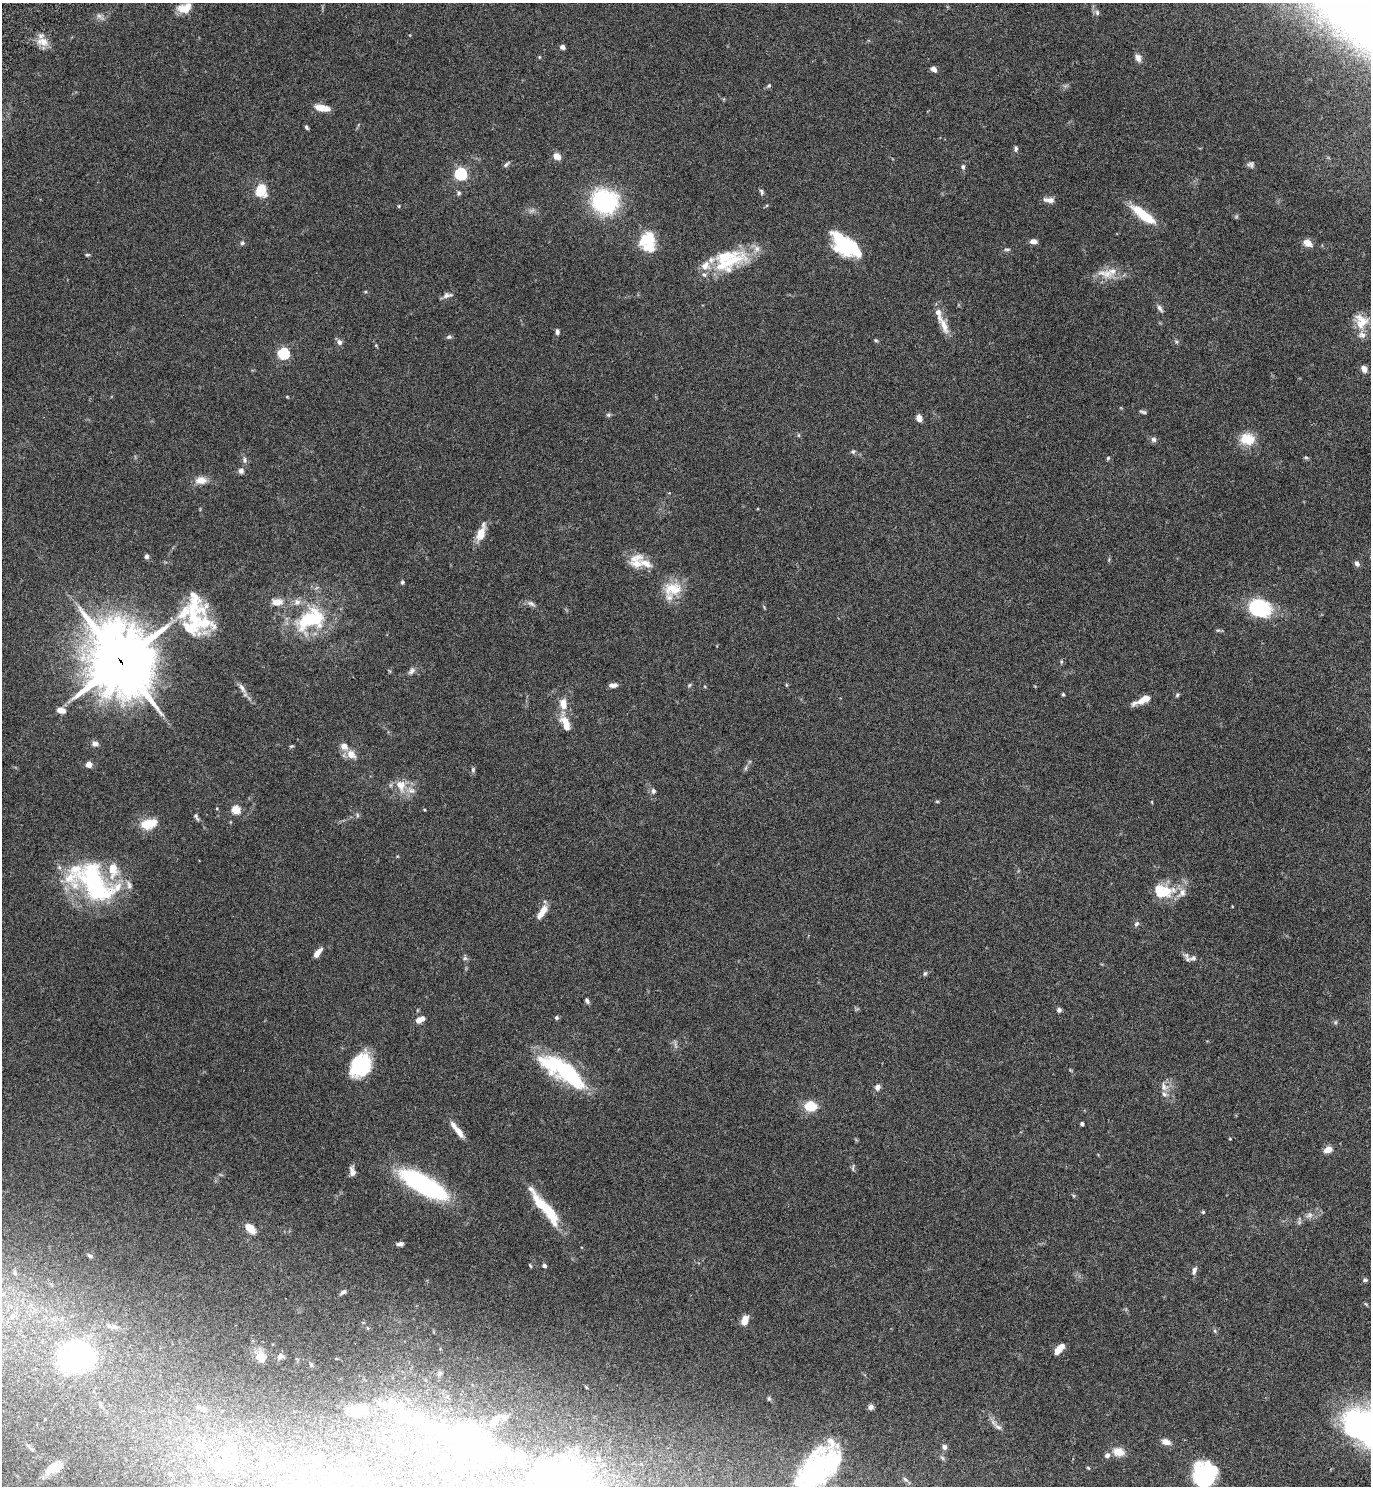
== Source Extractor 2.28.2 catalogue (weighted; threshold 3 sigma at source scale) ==
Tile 6 of 4 x 4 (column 2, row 2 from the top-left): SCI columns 1568-2936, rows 3019-4502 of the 6011 x 6034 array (HDU 1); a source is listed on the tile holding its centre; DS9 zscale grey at full resolution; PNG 1373 x 1488 px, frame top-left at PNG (2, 3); no overlay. Shown black and unused: <1% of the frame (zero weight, under 4 of 7 exposures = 3% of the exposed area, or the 3 px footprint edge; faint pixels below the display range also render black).
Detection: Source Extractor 2.28.2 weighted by HDU 2 'WHT'; one run over the whole footprint, this tile lists its part. Background 0.0574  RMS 0.0042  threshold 0.0173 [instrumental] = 3 sigma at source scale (4.09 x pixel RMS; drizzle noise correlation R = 1.36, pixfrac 0.8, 0.05/0.05 arcsec/px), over >= 5 px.
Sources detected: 216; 1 too faint to see at this stretch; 15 inside a brighter object's white glare — not listed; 27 inside a brighter listed object's ellipse — not listed separately; the other 173 listed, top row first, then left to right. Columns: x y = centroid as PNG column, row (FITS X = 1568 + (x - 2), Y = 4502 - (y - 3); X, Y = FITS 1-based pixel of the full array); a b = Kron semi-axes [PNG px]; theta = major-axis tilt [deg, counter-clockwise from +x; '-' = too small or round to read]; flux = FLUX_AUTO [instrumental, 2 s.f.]
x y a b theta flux
184 8 18 10 18 5
1097 13 8 5 -65 0.97
99 16 12 6 -38 1.5
43 42 17 11 -20 4.2
562 47 5 4 - 1.3
539 57 5 3 - 0.3
1138 58 10 7 -65 1.8
934 69 7 6 - 1.4
769 86 6 5 - 0.64
322 108 15 6 -10 5.4
306 127 6 4 -58 0.68
1016 149 8 4 89 0.87
557 156 10 8 -36 2.3
506 164 10 4 42 0.8
1251 164 9 8 - 1.2
963 167 6 5 - 0.87
460 174 6 5 - 57
261 190 11 9 -78 10
761 192 9 5 -70 0.77
459 193 7 5 35 0.7
1050 200 11 7 -11 2.2
604 201 18 16 -21 63
1144 215 31 9 -37 13
1033 241 7 5 2 2.1
242 243 6 6 - 0.74
650 243 24 15 70 9.9
1308 243 8 6 -32 4.4
845 244 31 18 -39 27
1007 249 9 3 4 0.65
87 255 6 4 4 0.52
728 262 57 18 25 21
1107 274 17 13 -30 5.5
447 295 13 7 12 1.6
1160 308 10 6 -56 1.3
1361 321 23 18 -68 8.1
944 326 27 9 -66 4.6
557 332 6 5 - 1.1
449 337 6 5 - 0.82
876 340 5 4 - 0.5
339 342 7 6 - 1.4
283 353 5 5 - 40
1364 369 9 7 -62 2
287 397 4 3 - 0.32
1143 412 9 4 -12 0.74
608 415 7 5 -1 0.7
919 418 7 5 -76 2.7
798 435 6 4 -90 0.44
1154 439 8 7 - 1
1247 439 19 14 -6 7.5
853 451 6 5 - 0.72
1306 457 5 5 - 0.55
1108 458 5 4 - 0.46
244 460 9 5 -81 1.1
241 471 8 7 - 1.3
201 480 15 10 2 3.5
481 533 19 8 71 5.9
146 556 4 4 - 1.3
636 561 23 18 66 6.9
1357 564 8 5 -60 1.2
402 582 5 4 - 0.66
673 589 26 18 10 9.5
194 602 44 22 -55 15
277 602 15 9 5 3.7
531 604 13 6 -26 1.4
1260 608 16 12 -19 36
311 619 42 26 24 30
204 623 35 19 -1 15
1218 630 7 4 17 0.55
121 661 23 20 -65 2700
1061 662 6 3 73 0.46
412 671 10 7 49 1.3
613 685 10 5 5 1.6
689 685 6 4 46 0.53
786 685 5 3 - 0.38
242 688 17 6 -58 2.3
1063 694 5 4 - 0.49
1177 695 6 5 - 0.61
1142 700 20 6 24 4.6
563 704 14 9 -83 4.6
61 710 11 7 -10 2.8
566 724 21 9 -69 5.6
95 744 9 6 -2 1.5
291 746 6 4 19 0.49
351 754 13 10 -39 3.5
89 764 4 4 - 4.8
746 768 7 4 71 0.69
473 769 7 5 89 0.82
401 785 18 13 -71 6
653 791 7 6 - 1.1
937 801 5 3 - 0.37
1152 802 5 3 - 0.3
235 809 5 5 - 14
424 810 4 3 - 0.35
357 815 7 4 -88 0.63
196 817 11 5 -60 0.98
148 824 19 10 14 8.1
95 883 57 34 -34 58
1163 891 28 16 -6 12
542 912 18 7 56 3.9
1136 924 7 6 - 0.92
317 953 12 5 50 2.7
465 958 7 6 - 0.82
1193 958 14 8 8 1.8
925 973 6 5 - 0.64
587 1001 7 4 -64 0.94
1059 1010 6 5 - 0.97
556 1018 5 5 - 0.81
419 1020 10 6 25 3.2
361 1065 24 18 57 22
556 1066 52 23 -24 31
877 1087 8 7 - 1.6
1164 1087 13 9 -66 2.7
810 1106 14 11 0 7.8
1082 1124 4 4 - 1.1
457 1130 25 6 -51 4.1
1230 1139 4 3 - 0.3
1328 1149 9 6 25 3
853 1168 11 3 85 0.62
352 1171 11 6 -77 2
422 1184 45 14 -30 71
541 1205 42 12 -52 14
1203 1212 4 4 - 0.49
1309 1215 10 6 12 1.7
250 1228 12 7 -44 5
400 1244 7 4 5 1.3
90 1256 7 5 -30 0.77
530 1265 5 3 - 0.4
544 1265 4 4 - 1.2
1194 1270 12 5 75 1.4
15 1273 5 3 - 0.43
1365 1280 7 5 9 0.68
343 1292 9 4 33 0.96
745 1320 9 6 67 4.5
114 1327 11 7 -7 1.6
1215 1331 6 4 -71 0.55
1059 1349 13 5 47 4.8
261 1356 14 13 - 4.1
280 1356 9 7 38 1.3
77 1358 41 30 25 64
311 1365 5 4 - 0.44
440 1373 6 4 -19 0.59
586 1387 4 2 - 0.63
769 1398 7 5 -70 0.61
382 1404 14 11 -25 4.6
203 1409 7 6 - 1.3
357 1410 25 13 2 11
405 1417 25 14 -60 14
494 1421 19 8 42 5
998 1427 15 6 -34 1.7
464 1441 35 23 -9 92
1166 1442 10 6 -18 2.8
944 1447 6 6 - 1.4
31 1449 8 4 -37 0.68
227 1449 10 9 - 3.1
1118 1452 13 10 -13 4.5
496 1456 23 12 1 13
520 1457 11 8 42 3.3
942 1458 8 3 -45 0.58
598 1459 7 6 - 1
261 1461 11 8 78 2.6
317 1461 14 10 65 3.8
834 1461 76 29 50 36
246 1462 7 4 19 0.8
217 1466 15 12 -61 6.8
230 1467 14 7 -56 3.6
53 1468 18 11 26 6
1088 1468 6 3 -45 0.38
1206 1473 23 16 83 34
169 1474 7 5 0 0.73
337 1474 15 10 -15 3.9
905 1479 7 4 -45 0.74
564 1483 34 25 -46 300
294 1486 12 6 58 2.9
Overlapping masked pixels (flux is a lower limit): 1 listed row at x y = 121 661
Isophote crosses this tile's border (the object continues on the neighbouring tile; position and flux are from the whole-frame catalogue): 4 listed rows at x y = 834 1461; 1206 1473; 564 1483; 294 1486